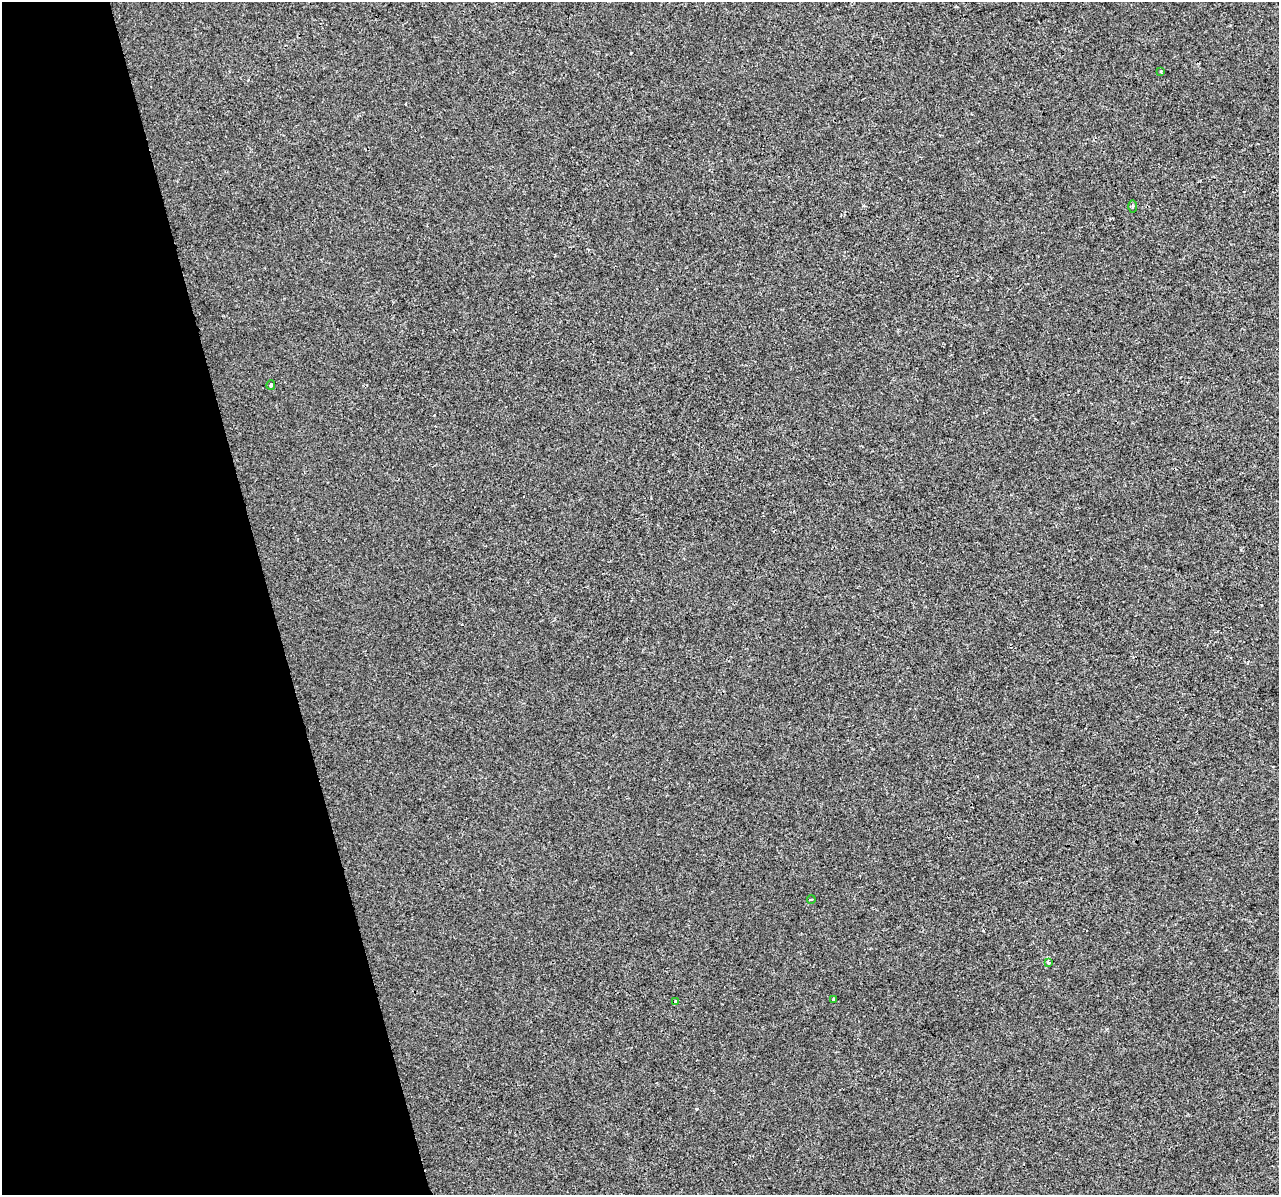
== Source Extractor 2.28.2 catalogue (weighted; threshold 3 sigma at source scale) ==
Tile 5 of 4 x 4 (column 1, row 2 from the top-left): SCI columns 1-1277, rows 2476-3668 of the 5109 x 4903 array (HDU 1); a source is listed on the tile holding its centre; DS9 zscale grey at full resolution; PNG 1281 x 1197 px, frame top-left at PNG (2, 2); each listed source drawn as its Kron ellipse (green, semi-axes under 4 px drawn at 4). Shown black and unused: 21% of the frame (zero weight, under 2 of 3 exposures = <1% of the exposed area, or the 3 px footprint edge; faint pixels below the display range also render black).
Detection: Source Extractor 2.28.2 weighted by HDU 2 'WHT'; one run over the whole footprint, this tile lists its part. Background -4.07e-04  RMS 0.0043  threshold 0.0193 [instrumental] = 3 sigma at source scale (4.5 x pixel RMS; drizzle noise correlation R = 1.50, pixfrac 1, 0.0396/0.0396 arcsec/px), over >= 5 px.
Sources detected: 7; all 7 listed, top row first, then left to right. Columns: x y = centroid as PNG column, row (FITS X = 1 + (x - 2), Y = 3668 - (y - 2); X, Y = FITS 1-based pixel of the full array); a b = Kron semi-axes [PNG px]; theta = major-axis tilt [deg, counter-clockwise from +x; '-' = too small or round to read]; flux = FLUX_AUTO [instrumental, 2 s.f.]
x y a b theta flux
1160 71 3 2 - 0.5
1132 206 6 3 89 0.55
271 385 5 3 - 1.1
811 900 4 3 - 0.38
1048 962 3 3 - 1.6
834 999 4 3 - 0.67
675 1002 4 3 - 0.76